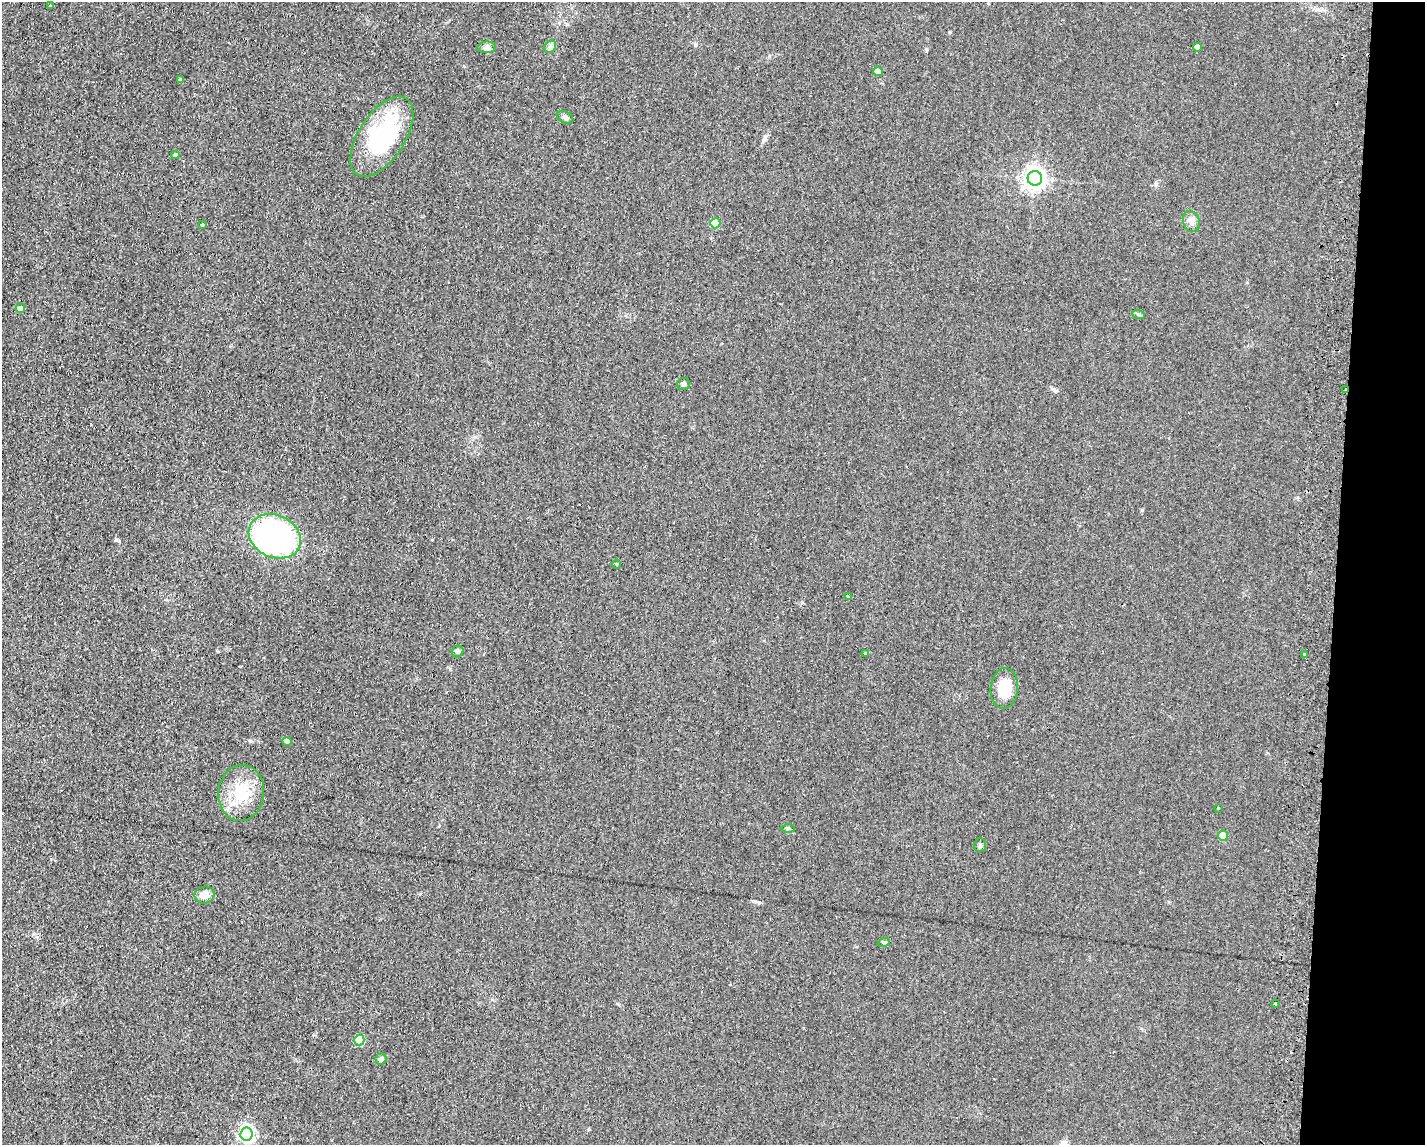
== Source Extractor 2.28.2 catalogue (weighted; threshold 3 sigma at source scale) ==
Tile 6 of 3 x 4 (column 3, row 2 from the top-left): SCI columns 5436-6858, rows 2332-3474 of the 7006 x 4818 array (HDU 1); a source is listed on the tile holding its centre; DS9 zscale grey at full resolution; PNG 1427 x 1147 px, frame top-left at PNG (2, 2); each listed source drawn as its Kron ellipse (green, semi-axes under 4 px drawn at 4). Shown black and unused: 6% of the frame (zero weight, under 2 of 3 exposures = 3% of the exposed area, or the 3 px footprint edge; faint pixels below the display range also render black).
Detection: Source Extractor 2.28.2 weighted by HDU 2 'WHT'; one run over the whole footprint, this tile lists its part. Background 0.0455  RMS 0.0084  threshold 0.0379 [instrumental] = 3 sigma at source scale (4.5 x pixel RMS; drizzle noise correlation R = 1.50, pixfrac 1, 0.05/0.05 arcsec/px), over >= 5 px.
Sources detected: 37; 1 cosmic-ray / hot-pixel residue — neither listed nor drawn; the other 36 listed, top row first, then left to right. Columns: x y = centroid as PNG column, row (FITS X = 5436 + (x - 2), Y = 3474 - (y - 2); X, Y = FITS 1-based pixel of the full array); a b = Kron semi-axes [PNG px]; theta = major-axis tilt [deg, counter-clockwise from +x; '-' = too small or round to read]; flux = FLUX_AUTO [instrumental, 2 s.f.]
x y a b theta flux
50 5 3 3 - 1.6
487 47 9 5 7 2.6
550 47 7 5 48 2
1198 47 4 4 - 3.9
878 71 5 4 - 4.4
181 80 4 3 - 1.4
565 117 9 5 -26 2.2
382 137 45 23 57 89
175 155 4 4 - 1.9
1035 178 7 7 - 560
1191 221 11 8 -71 4.2
715 223 5 5 - 23
203 224 3 3 - 2.2
20 308 5 4 - 3.1
1138 314 6 4 -20 1.3
684 384 6 6 - 1.7
1345 389 3 2 - 2.6
275 536 27 21 -25 240
616 564 5 3 - 0.79
848 596 3 3 - 22
458 651 6 5 - 1.8
866 653 3 3 - 3.3
1305 654 3 2 - 1.1
1004 688 20 13 85 23
287 741 5 4 - 2.8
241 793 28 23 83 31
1218 808 3 3 - 1.6
788 828 6 4 0 1.4
1223 835 5 5 - 16
980 845 7 5 89 1.6
205 895 10 8 11 7.2
884 942 6 4 18 1.1
1275 1004 3 3 - 2.7
359 1040 5 5 - 37
381 1059 6 5 - 2.8
246 1134 6 6 - 250
Overlapping masked pixels (flux is a lower limit): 1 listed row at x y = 1345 389
Unlisted compact peaks at least as high as the median listed source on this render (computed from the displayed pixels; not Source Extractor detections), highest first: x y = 116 540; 1142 510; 759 902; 1156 184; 250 741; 1054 390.